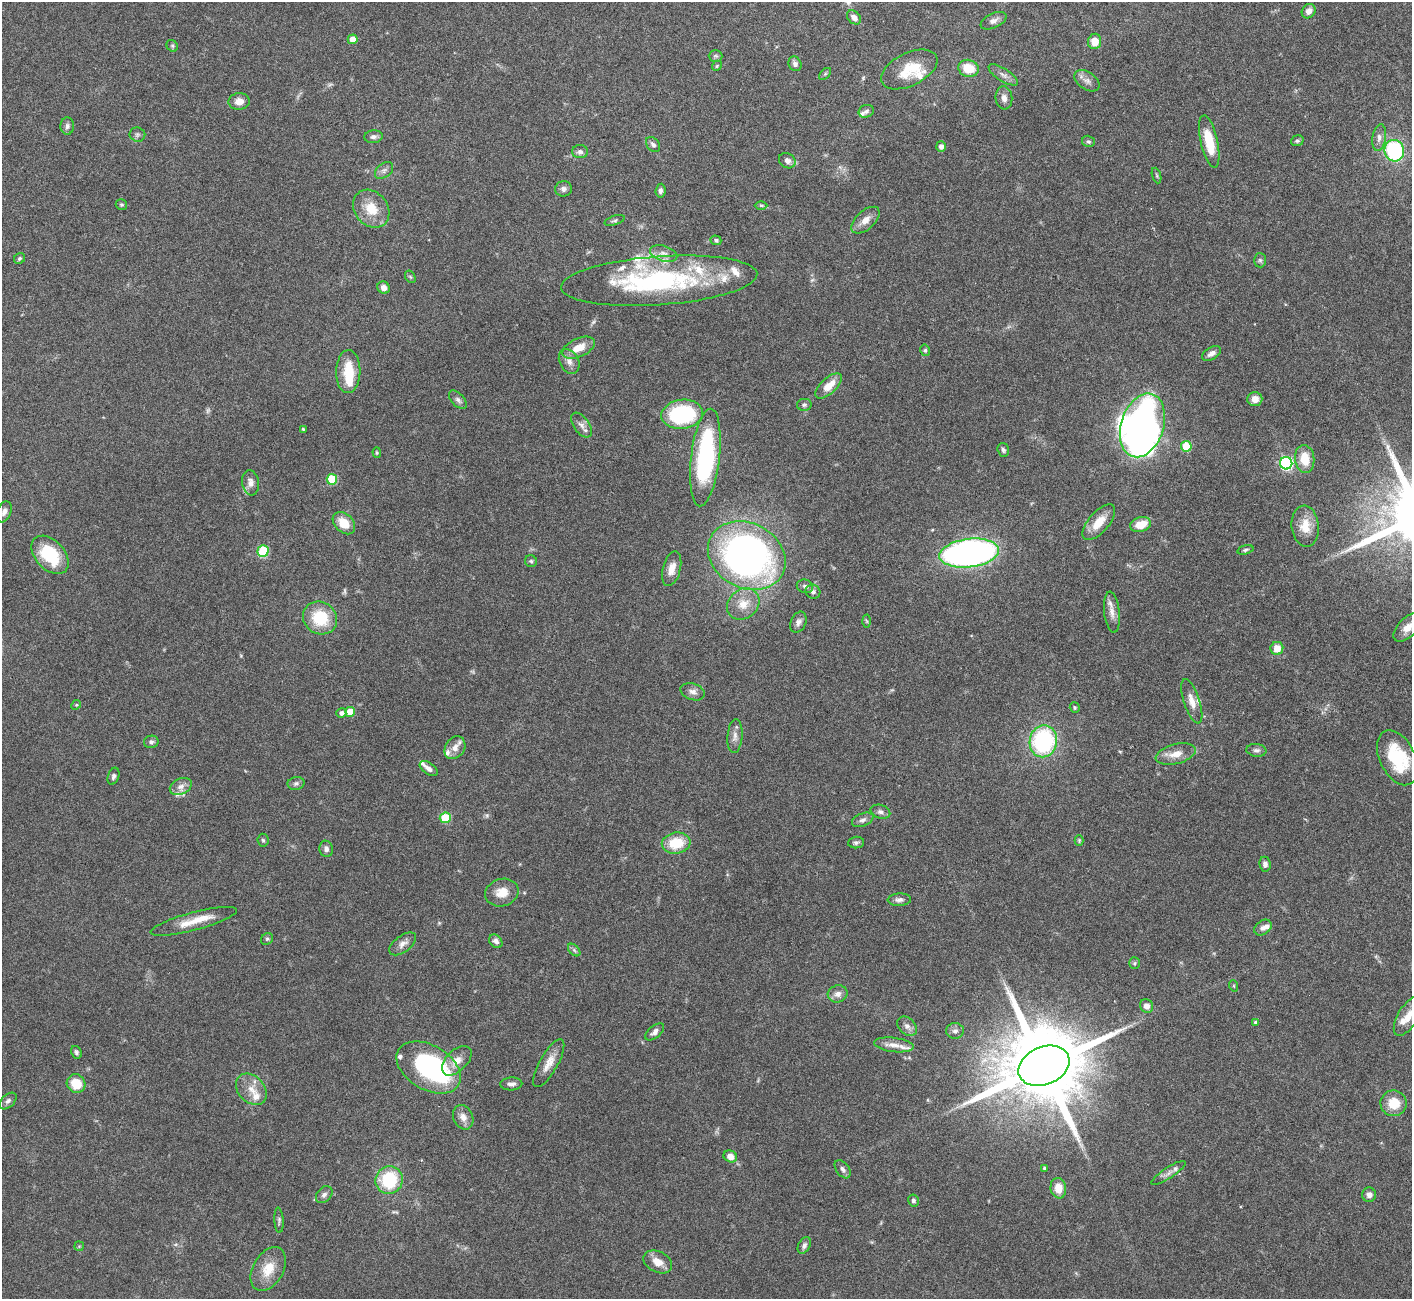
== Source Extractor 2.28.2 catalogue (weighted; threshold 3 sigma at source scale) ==
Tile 10 of 4 x 4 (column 2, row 3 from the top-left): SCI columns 1411-2820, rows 1453-2749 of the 5644 x 5631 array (HDU 1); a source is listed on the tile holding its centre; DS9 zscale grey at full resolution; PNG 1414 x 1301 px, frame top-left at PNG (2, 2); each listed source drawn as its Kron ellipse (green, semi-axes under 4 px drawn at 4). Nothing masked; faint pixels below the display range render black.
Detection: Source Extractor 2.28.2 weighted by HDU 2 'WHT'; one run over the whole footprint, this tile lists its part. Background 0.0973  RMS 0.0033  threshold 0.0137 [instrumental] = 3 sigma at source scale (4.09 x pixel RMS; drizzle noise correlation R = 1.36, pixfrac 0.8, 0.05/0.05 arcsec/px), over >= 5 px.
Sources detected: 183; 5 too faint to see at this stretch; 4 inside a brighter object's white glare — neither listed nor drawn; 18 inside a brighter listed object's ellipse — not listed separately; the other 156 listed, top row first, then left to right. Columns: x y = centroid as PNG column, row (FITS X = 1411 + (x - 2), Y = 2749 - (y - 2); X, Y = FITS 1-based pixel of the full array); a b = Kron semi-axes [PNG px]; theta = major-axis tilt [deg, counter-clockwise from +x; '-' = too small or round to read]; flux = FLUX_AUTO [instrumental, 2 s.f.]
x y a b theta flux
1309 11 7 6 - 1.7
854 17 8 6 -44 1.7
994 21 14 7 25 1.6
353 39 5 4 - 3.7
1095 41 8 6 82 4.2
172 46 6 5 - 0.54
716 56 7 5 0 0.63
795 64 7 6 - 1.2
717 66 5 4 - 0.42
968 68 10 8 -16 6.8
909 69 30 16 26 9.1
825 74 7 4 45 0.49
1003 75 17 6 -33 1.6
1087 81 14 8 -34 1.9
1004 98 11 8 -82 1.7
239 101 10 8 2 2.6
866 111 8 6 22 0.88
67 126 8 7 - 0.92
137 135 8 7 - 0.8
373 137 9 6 6 1.1
1379 137 13 7 80 1.7
1088 141 6 5 - 0.67
1297 141 6 5 - 0.63
1209 142 27 8 -77 8.5
653 145 8 6 -49 1.1
941 146 5 5 - 1.4
1394 151 11 9 -75 30
580 152 8 6 0 1.1
787 161 9 7 -33 1.5
384 170 10 7 38 1.3
1157 176 8 3 -71 0.46
563 189 8 7 - 1.3
660 191 7 5 84 0.83
121 205 6 5 - 0.47
761 205 6 4 0 0.53
371 209 20 16 -51 7.2
615 220 10 4 17 0.64
865 220 17 9 41 3
716 240 5 5 - 0.77
664 253 14 7 -16 2.2
19 259 6 5 - 0.58
1260 260 7 6 - 0.66
410 277 7 4 -58 0.44
659 281 98 24 4 56
384 288 6 5 - 1.8
579 348 17 9 24 4.9
925 350 6 4 -79 0.53
1211 353 10 6 31 1.4
569 361 13 9 -62 2.2
348 372 21 12 88 9.2
829 386 16 7 42 4.4
1255 399 7 7 - 2.6
458 400 11 6 -46 1.1
804 405 7 5 12 0.73
682 414 21 14 8 31
581 425 14 7 -54 1.8
1142 425 33 21 72 200
303 429 4 3 - 0.32
1186 446 5 5 - 11
1003 450 7 5 -72 0.72
377 453 5 4 - 0.42
705 457 49 14 83 48
1305 459 14 9 -84 6.5
1286 463 6 6 - 50
332 479 5 5 - 14
251 483 12 8 -81 2
4 512 11 6 69 1.3
1099 522 22 10 49 5.5
344 523 13 9 -44 5.2
1140 525 10 7 16 5.7
1305 526 20 13 -84 5.4
1245 550 8 4 14 0.59
263 551 5 5 - 20
969 553 30 14 7 130
50 555 22 14 -47 16
747 556 41 32 -28 140
531 561 6 6 - 0.56
672 569 18 9 76 3.1
805 586 8 6 -20 1.1
813 592 7 7 - 1.1
743 604 17 14 42 5.3
1112 612 20 7 -83 2.7
320 618 17 16 - 12
866 621 6 4 -87 0.45
798 622 11 7 65 1.4
1408 627 18 9 45 3.3
1277 648 6 6 - 4.2
693 692 12 8 -19 1.7
1192 701 23 8 -72 3.3
76 705 5 4 - 0.39
1075 707 5 5 - 0.47
350 712 5 5 - 5.9
341 713 5 4 - 1.2
735 736 17 7 86 2
1043 741 16 14 79 39
151 742 7 6 - 0.82
455 748 12 9 54 2.7
1256 750 10 6 -5 1.1
1176 754 20 9 14 4
1397 758 29 17 -63 18
429 769 10 6 -36 1.3
113 776 9 5 70 0.86
296 783 8 6 11 0.84
181 786 11 8 25 2
880 812 10 6 -17 1.1
445 818 5 5 - 14
863 820 11 6 22 1.2
263 840 6 5 - 0.62
1079 840 5 4 - 0.38
856 842 8 6 6 0.79
676 843 14 10 9 9.3
326 849 8 7 - 1.2
1265 864 7 5 -84 1.1
502 892 17 13 17 5.1
899 900 12 6 2 1.4
194 921 44 9 15 6.2
1263 928 9 7 35 1.4
267 939 6 5 - 0.55
496 941 7 5 -47 1.2
403 944 15 8 37 2
574 950 7 4 -46 0.61
1134 963 6 5 - 0.51
1234 986 6 3 -72 0.33
838 994 10 8 15 1.9
1146 1006 7 6 - 2
1408 1016 22 10 58 4.9
1255 1022 4 4 - 0.56
907 1026 11 8 -46 1.5
955 1031 9 8 - 1.3
655 1032 11 6 40 1.4
894 1045 20 7 -7 2.7
76 1052 7 5 -61 0.67
457 1061 18 10 45 3.4
549 1063 27 9 61 3.9
1044 1066 26 18 23 5700
429 1067 35 22 -30 55
76 1084 10 9 - 6.6
511 1084 11 6 2 1.4
251 1089 18 13 -46 4.5
8 1101 10 6 44 1.1
1394 1103 13 13 - 6.4
463 1117 12 9 -66 2.5
730 1156 7 5 -24 2.5
1044 1168 3 3 - 0.56
843 1169 10 6 -53 1.1
1168 1173 20 5 34 1.7
389 1180 14 13 - 18
1058 1188 10 8 -81 4.2
324 1195 9 7 47 1.1
1369 1195 7 7 - 1.5
913 1200 6 5 - 0.79
279 1220 12 4 -87 0.8
804 1245 9 5 60 1.1
79 1246 5 5 - 0.38
658 1262 15 10 -27 3.6
268 1269 24 15 60 6.8
Isophote crosses this tile's border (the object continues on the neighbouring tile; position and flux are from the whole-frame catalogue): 3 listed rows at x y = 1408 627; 1397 758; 1408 1016